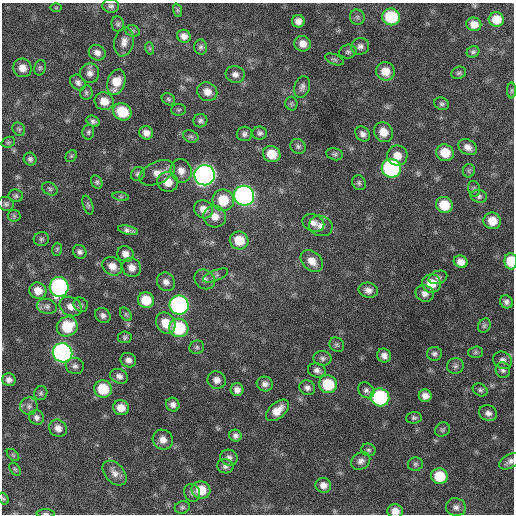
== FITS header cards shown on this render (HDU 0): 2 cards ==
NAXIS1  =                  512 / Axis length
NAXIS2  =                  512 / Axis length

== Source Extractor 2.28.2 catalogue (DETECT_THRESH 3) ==
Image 512 x 512 px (HDU 0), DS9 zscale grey, 1 PNG px = 1 image px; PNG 516 x 516 px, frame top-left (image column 1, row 512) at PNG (2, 3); each listed source drawn as its Kron ellipse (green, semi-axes under 4 px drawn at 4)
Background 641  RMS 19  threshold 57.7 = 3 sigma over >= 5 px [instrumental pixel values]
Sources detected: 170; all 170 listed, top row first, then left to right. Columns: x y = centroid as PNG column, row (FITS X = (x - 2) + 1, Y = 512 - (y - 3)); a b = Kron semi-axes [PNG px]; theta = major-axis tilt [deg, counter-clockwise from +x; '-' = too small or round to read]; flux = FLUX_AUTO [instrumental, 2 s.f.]
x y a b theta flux
111 6 8 7 - 3900
56 8 6 4 0 1600
177 10 7 4 -71 1800
357 17 8 7 - 3600
391 17 9 8 - 72000
496 19 7 7 - 22000
298 21 6 6 - 8100
118 24 8 6 -80 2900
474 24 7 6 - 13000
132 31 7 5 -20 2600
184 36 7 6 - 7200
124 42 15 9 78 9900
303 44 8 7 - 11000
360 46 9 8 - 5300
201 47 7 6 - 3300
149 48 6 4 -70 1800
348 52 8 7 - 3600
473 52 6 5 - 2800
97 53 9 7 -31 7200
334 59 10 5 -22 2700
22 68 9 9 - 12000
40 68 8 6 74 2500
385 71 9 9 - 18000
90 73 10 9 - 7400
459 73 8 6 23 2800
235 74 9 8 - 6600
116 82 13 9 72 23000
78 83 9 7 -48 4800
302 87 11 7 72 5100
512 90 8 4 89 1900
86 92 7 6 - 2800
207 92 10 9 - 11000
168 99 7 5 -33 2600
104 101 9 9 - 16000
291 104 7 6 - 2200
442 104 7 6 - 3100
179 110 7 5 2 2100
122 112 9 8 - 39000
93 121 7 5 -29 3700
200 121 7 6 - 3800
19 129 7 6 - 2400
88 132 7 6 - 2700
383 132 10 9 - 16000
146 133 7 6 - 7900
260 133 7 6 - 3700
244 134 7 7 - 4300
363 134 8 6 -48 5600
191 136 8 6 -22 2900
8 142 7 5 21 2200
298 146 8 7 - 3500
468 147 10 7 -29 8500
445 153 9 8 - 25000
272 154 9 8 - 24000
335 154 8 6 -12 3000
71 156 6 5 - 2100
397 156 10 10 - 15000
30 159 6 6 - 3300
391 168 9 9 - 240000
181 171 12 10 -70 11000
469 171 7 6 - 2700
157 173 19 11 25 14000
138 174 7 6 - 3400
204 175 10 10 - 880000
97 182 7 5 -63 2700
168 182 11 9 -27 18000
359 183 8 6 -60 3000
50 189 8 6 -30 3000
474 189 8 6 -75 3000
16 196 7 6 - 2800
121 196 8 4 -8 2000
244 196 10 10 - 510000
479 196 8 6 -12 3600
223 200 11 10 - 37000
6 204 8 7 - 3400
88 205 9 5 -72 2700
444 205 8 8 - 32000
204 209 10 9 - 12000
14 216 6 6 - 2100
215 217 11 10 - 14000
492 221 9 8 - 20000
313 223 11 8 -23 7800
321 226 12 10 -18 9000
128 230 10 4 -13 5400
41 239 8 7 - 3100
239 240 9 9 - 30000
57 249 6 5 - 2000
80 252 7 6 - 4200
125 254 8 7 - 8000
312 261 12 9 -43 14000
511 261 8 6 -85 34000
461 262 7 6 - 9700
112 266 10 8 -35 11000
132 268 10 9 - 10000
216 275 13 5 23 4300
438 277 9 6 17 3700
205 279 11 9 -41 6800
166 282 9 8 - 6900
431 283 9 9 - 22000
59 287 10 9 - 240000
368 290 10 7 -12 7000
38 291 8 8 - 15000
425 293 9 8 - 7000
146 300 8 7 - 31000
506 302 7 6 - 4500
81 305 7 6 - 3200
179 305 10 9 - 320000
47 306 10 7 -13 5200
71 307 11 9 -30 11000
126 314 7 5 -54 2300
103 315 8 7 - 5100
166 323 11 9 -57 21000
484 326 7 6 - 2700
67 327 10 9 - 44000
179 328 10 9 - 74000
125 337 6 6 - 2700
337 345 8 6 -44 3000
197 347 7 6 - 2800
475 352 7 5 2 2600
63 353 10 9 - 430000
434 354 7 7 - 3800
384 355 7 6 - 6600
322 358 9 7 -2 4500
128 360 8 7 - 6200
503 360 10 8 -31 6300
75 366 9 8 - 5000
455 366 8 8 - 4100
317 370 9 7 -15 5700
503 370 8 7 - 3900
119 376 9 7 -22 5900
9 380 7 6 - 5900
217 380 9 8 - 8000
265 384 8 7 - 6100
328 384 9 8 - 52000
307 388 8 7 - 5100
103 389 9 8 - 42000
237 390 6 6 - 7000
366 390 9 7 -44 4500
480 390 8 6 -30 3100
41 393 7 6 - 3000
425 396 6 6 - 8000
380 397 9 9 - 150000
173 405 7 6 - 5800
29 406 9 8 - 4800
121 408 8 7 - 15000
277 410 14 7 41 15000
488 413 9 7 -22 6200
36 417 7 7 - 4600
414 418 8 6 4 3000
58 428 9 8 - 8800
442 430 8 6 36 2900
235 436 6 6 - 4300
163 440 10 9 - 10000
368 450 7 6 - 2900
13 455 7 4 -44 2100
229 458 9 8 - 5400
361 461 10 8 35 5900
510 461 12 6 28 5400
415 464 7 6 - 3000
225 466 8 7 - 4500
15 469 7 4 -54 2200
115 473 14 9 -48 9700
439 476 8 8 - 40000
323 485 8 7 - 8500
201 490 9 8 - 28000
192 493 9 8 - 4400
3 499 6 4 -56 1900
182 507 8 6 18 3000
456 507 10 9 - 6100
395 511 8 7 - 11000
45 514 9 3 0 2500
At the frame edge (FLAGS 8, measured only in part): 5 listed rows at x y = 511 261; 510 461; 3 499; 395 511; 45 514